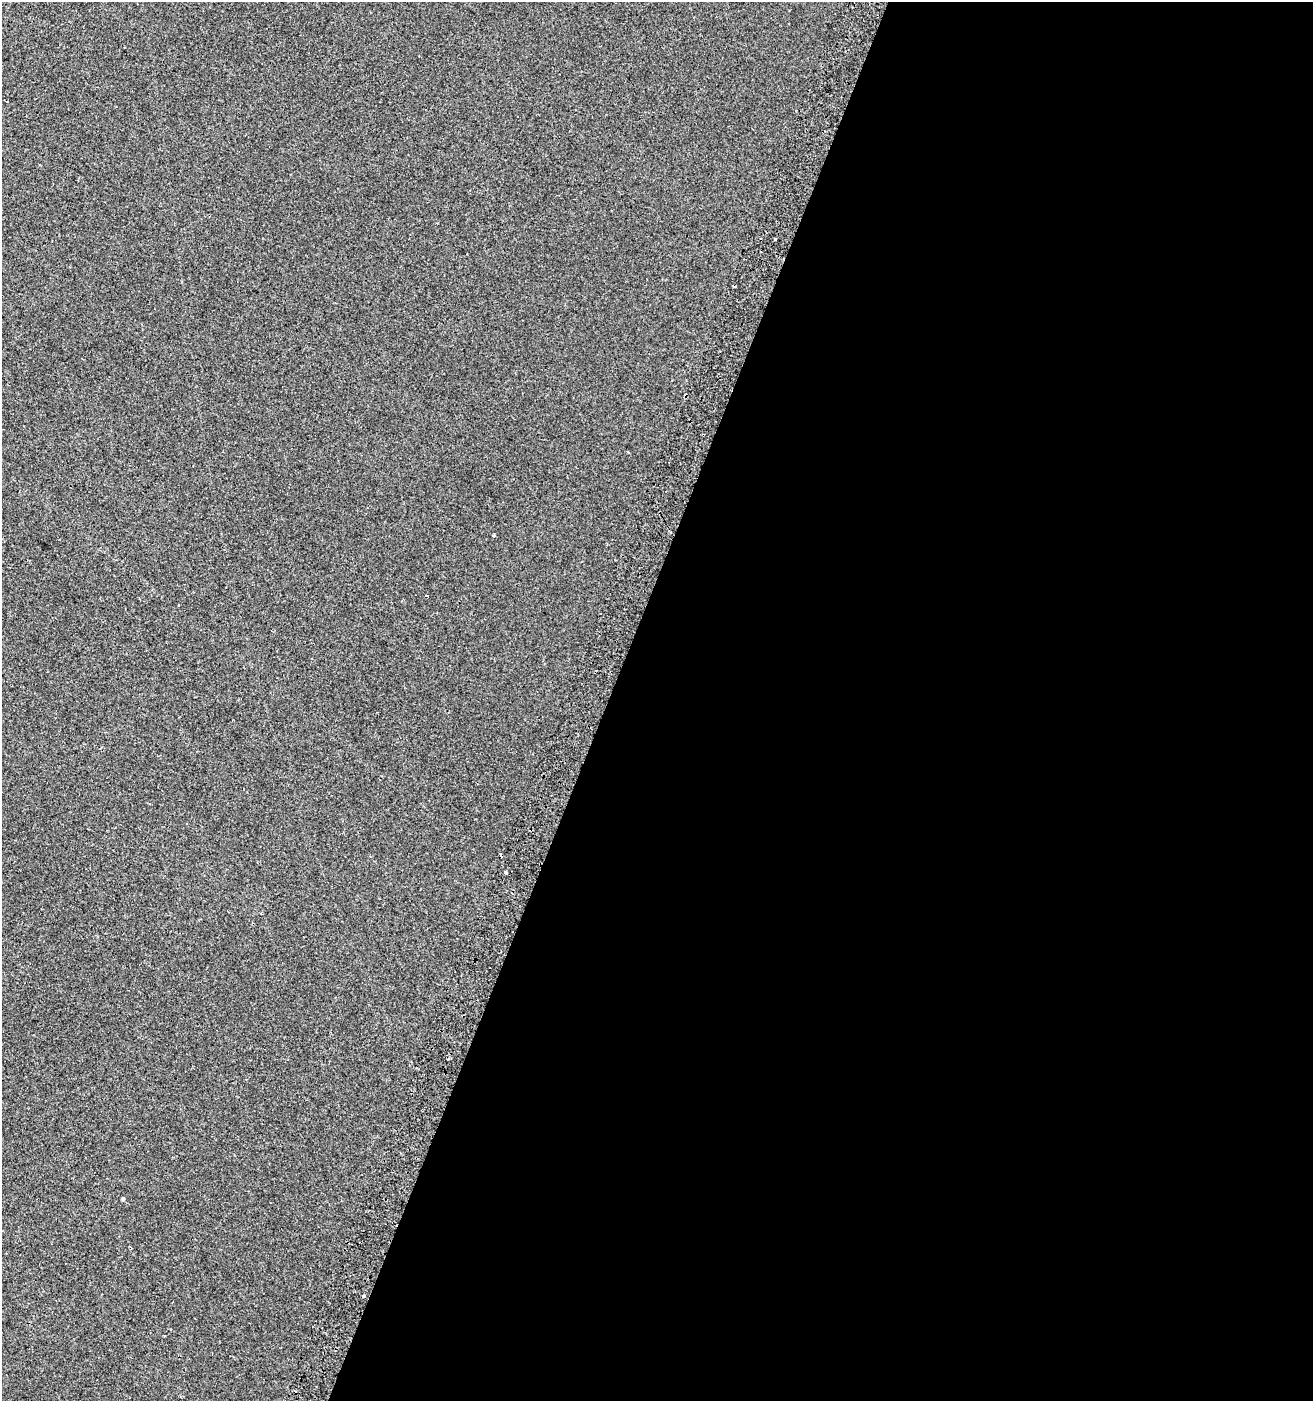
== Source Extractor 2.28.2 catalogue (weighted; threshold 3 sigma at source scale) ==
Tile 12 of 4 x 4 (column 4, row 3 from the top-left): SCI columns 4247-5557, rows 1417-2815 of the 5803 x 5637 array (HDU 1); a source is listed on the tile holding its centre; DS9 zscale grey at full resolution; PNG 1315 x 1403 px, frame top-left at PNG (2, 2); no overlay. Shown black and unused: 54% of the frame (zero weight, under 2 of 3 exposures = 2% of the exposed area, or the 3 px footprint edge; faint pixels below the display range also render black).
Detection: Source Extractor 2.28.2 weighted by HDU 2 'WHT'; one run over the whole footprint, this tile lists its part. Background -5.00e-04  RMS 0.0035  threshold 0.0157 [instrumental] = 3 sigma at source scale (4.5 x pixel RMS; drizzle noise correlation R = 1.50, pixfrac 1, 0.0396/0.0396 arcsec/px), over >= 5 px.
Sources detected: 8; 3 cosmic-ray / hot-pixel residue — not listed; the other 5 listed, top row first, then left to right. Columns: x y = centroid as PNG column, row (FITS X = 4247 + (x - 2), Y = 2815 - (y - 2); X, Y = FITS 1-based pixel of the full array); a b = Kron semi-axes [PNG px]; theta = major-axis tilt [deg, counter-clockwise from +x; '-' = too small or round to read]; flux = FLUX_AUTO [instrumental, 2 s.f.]
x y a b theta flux
775 239 3 3 - 1.3
494 535 4 3 - 0.44
506 872 3 2 - 0.5
123 1199 3 3 - 0.76
364 1296 3 3 - 0.79